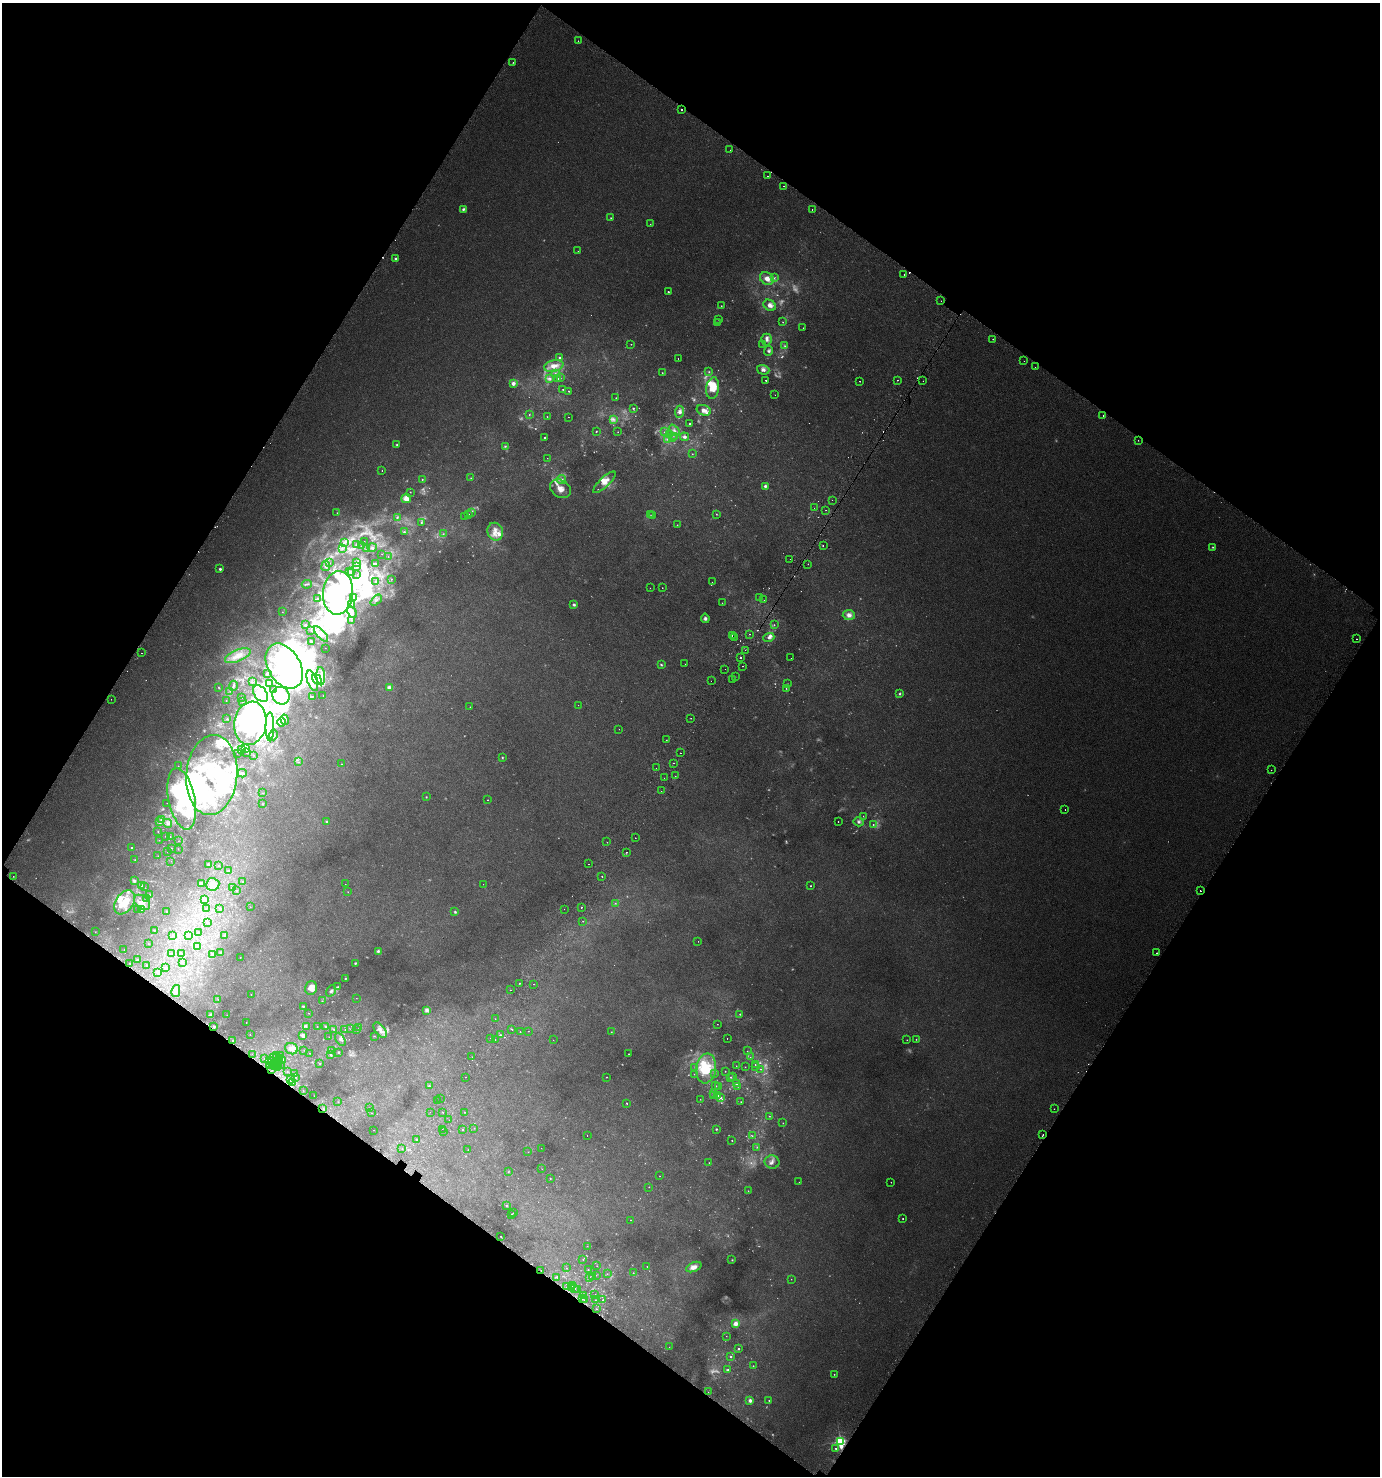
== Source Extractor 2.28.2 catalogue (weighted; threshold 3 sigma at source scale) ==
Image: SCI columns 314-5825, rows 64-5956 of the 6069 x 6006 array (HDU 1 of 3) = the unmasked area's bounding box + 8 px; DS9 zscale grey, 4 x 4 block average (1 PNG px = mean of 4 x 4 image px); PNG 1382 x 1478 px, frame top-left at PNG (2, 3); each listed source drawn as its Kron ellipse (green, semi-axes under 4 px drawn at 4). Shown black and unused: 48% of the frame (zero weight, under 2 of 3 exposures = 3% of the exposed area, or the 3 px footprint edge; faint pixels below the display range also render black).
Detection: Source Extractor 2.28.2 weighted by HDU 2 'WHT'. Background 0.00528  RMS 0.0045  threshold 0.0203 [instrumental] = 3 sigma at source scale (4.5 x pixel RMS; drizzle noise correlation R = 1.50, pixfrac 1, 0.0396/0.0396 arcsec/px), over >= 5 px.
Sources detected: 963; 214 too faint to see at this stretch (4 x 4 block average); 61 inside a brighter object's white glare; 31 cosmic-ray / hot-pixel residue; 1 long thin detection or spike segment (spike, bleed or trail) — neither listed nor drawn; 15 coinciding with a brighter row at this scale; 92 inside a brighter listed object's ellipse — not listed separately; of the other 549, all 500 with FLUX_AUTO >= 0.515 (the completeness limit of this list) listed and drawn (49 fainter detections not listed), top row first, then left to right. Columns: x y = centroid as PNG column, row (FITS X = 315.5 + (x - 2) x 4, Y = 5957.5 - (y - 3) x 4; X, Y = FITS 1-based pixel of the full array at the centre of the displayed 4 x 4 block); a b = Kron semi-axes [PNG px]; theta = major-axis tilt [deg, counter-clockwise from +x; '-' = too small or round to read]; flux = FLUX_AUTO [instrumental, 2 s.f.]
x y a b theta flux
578 41 2 2 - 1.2
513 62 2 2 - 1.3
682 110 2 2 - 5.7
730 150 2 2 - 1.7
767 176 2 2 - 1.2
783 186 2 2 - 2
463 209 4 3 - 5.4
812 210 2 2 - 3.1
611 218 3 2 - 1.9
650 224 2 2 - 1.3
578 251 2 2 - 1
396 258 3 3 - 4.8
904 275 2 2 - 2.3
774 278 3 2 - 2.6
767 279 7 6 - 19
668 292 2 2 - 2.8
941 301 2 2 - 2.8
770 305 6 5 - 13
721 306 2 2 - 1.5
719 320 2 2 - 0.67
718 322 2 2 - 1.1
783 322 2 2 - 1.5
803 328 2 2 - 1.8
767 339 6 5 - 9.6
993 339 2 2 - 2.9
631 344 2 2 - 1
763 344 2 2 - 0.77
785 346 2 2 - 2.5
769 351 5 4 - 5.8
560 358 3 3 - 4.3
678 358 2 2 - 1.4
1024 361 2 2 - 1.4
554 366 10 5 13 28
1035 367 2 2 - 0.58
763 370 6 4 -18 10
709 372 3 2 - 2.4
555 373 2 2 - 1.6
662 373 2 2 - 1.3
550 378 3 2 - 3.9
560 378 2 2 - 1.2
558 379 2 2 - 2.5
766 380 2 2 - 2.1
898 380 2 2 - 2.6
860 381 2 2 - 1.5
923 381 2 2 - 0.92
513 383 3 3 - 15
713 388 11 6 81 52
563 389 2 2 - 1.4
569 391 2 2 - 1.4
775 395 2 2 - 0.98
616 398 2 2 - 1.6
633 408 2 2 - 3
704 410 7 5 -17 15
680 412 6 4 88 10
529 415 2 2 - 1.5
1103 416 2 2 - 1.9
547 417 2 2 - 1
568 417 2 2 - 0.99
613 419 3 3 - 6
690 423 2 2 - 3.7
674 430 6 3 -52 8.3
596 431 2 2 - 1.6
618 432 2 2 - 0.95
664 432 2 2 - 1.1
670 435 2 2 - 2.7
675 436 2 2 - 2.4
685 437 4 4 - 5.8
545 438 2 2 - 4.6
672 438 2 2 - 1.1
668 439 4 2 - 5.1
1138 440 2 2 - 1.6
397 445 2 2 - 2.2
505 446 4 3 - 3.1
692 454 2 2 - 1.3
547 458 2 2 - 0.77
382 471 2 2 - 1.7
471 478 2 2 - 1.2
422 479 2 2 - 2.1
562 480 4 4 - 7.6
604 482 15 5 44 26
765 486 3 2 - 6.6
560 489 11 8 -34 28
410 492 2 2 - 1.2
406 499 5 4 - 22
832 500 2 2 - 0.54
814 508 2 2 - 1.5
826 510 2 2 - 4.3
471 512 3 2 - 2.5
337 513 2 2 - 0.85
469 514 2 2 - 0.67
716 514 2 2 - 1.4
650 515 2 2 - 0.91
653 516 2 2 - 2.7
397 517 3 3 - 3
465 517 2 2 - 1.5
421 523 2 2 - 2.3
677 525 2 2 - 1.3
404 532 3 3 - 3.3
495 532 9 7 -70 27
443 534 2 2 - 1.8
364 541 2 2 - 0.54
345 542 3 2 - 2.6
357 545 3 2 - 2
361 546 2 2 - 0.57
823 546 2 2 - 3
372 547 4 2 - 4.5
1213 547 3 2 - 2.3
366 548 2 2 - 1.1
342 549 2 2 - 1.2
382 554 2 2 - 0.67
388 557 2 2 - 1.6
790 559 2 2 - 0.61
357 562 2 2 - 3.1
330 563 2 2 - 0.66
375 564 3 2 - 6.5
808 564 2 2 - 3.2
326 566 5 2 - 4.5
357 567 3 3 - 3.3
220 569 3 3 - 4.6
349 572 2 2 - 0.78
352 573 2 2 - 0.58
357 575 2 2 - 0.83
391 579 2 2 - 0.86
375 582 2 2 - 1.3
712 582 2 2 - 0.55
307 584 5 2 - 3.7
650 588 2 2 - 0.69
662 588 2 2 - 1.2
338 593 22 15 84 400
354 597 3 2 - 3.2
760 597 2 2 - 5.4
317 599 2 2 - 1.4
376 600 6 2 41 4.6
764 600 2 2 - 0.61
722 603 2 2 - 1
352 604 2 2 - 1.5
574 605 3 3 - 5.4
282 612 2 2 - 0.85
352 612 6 3 -62 7.3
849 615 6 5 - 14
705 618 5 4 - 6.8
351 620 2 2 - 1.3
306 625 3 2 - 3.1
774 625 2 2 - 1.3
311 631 2 2 - 1.1
321 634 9 3 -48 13
750 634 2 2 - 2.1
732 635 2 2 - 1.8
735 637 2 2 - 1.8
769 638 5 3 - 7.7
1356 639 2 2 - 2.4
311 641 4 2 - 2.9
325 648 2 2 - 0.6
745 650 2 2 - 3.9
142 653 2 2 - 1.7
238 656 14 5 22 31
741 657 2 2 - 9.2
791 658 2 2 - 1.6
685 664 2 2 - 0.54
661 665 3 2 - 3.1
284 666 24 16 -59 460
743 666 2 2 - 3.1
725 669 2 2 - 5
267 673 3 2 - 8.3
321 676 9 4 -87 16
735 677 2 2 - 1.4
317 679 5 4 - 10
732 680 2 2 - 0.57
312 681 11 5 -70 23
711 681 2 2 - 0.6
252 682 2 2 - 1.4
269 683 3 2 - 1.4
788 684 2 2 - 1.2
233 686 5 2 - 3.6
218 687 2 2 - 1.4
389 687 3 3 - 10
786 688 2 2 - 1.2
273 690 4 2 - 2.2
230 691 2 2 - 0.73
261 694 9 6 -52 19
899 694 3 3 - 3.1
281 696 9 8 - 36
312 696 2 2 - 2.9
323 696 2 2 - 0.77
241 697 2 2 - 5.4
111 699 2 2 - 2
226 700 2 2 - 0.67
243 702 2 2 - 0.69
578 705 2 2 - 0.9
470 707 2 2 - 0.83
691 718 2 2 - 0.98
226 719 2 2 - 1.2
285 720 5 3 - 4.2
281 722 5 2 - 4.3
250 723 22 16 81 420
270 727 14 3 -90 20
619 729 2 2 - 1.2
273 735 5 3 - 5.7
666 740 2 2 - 0.86
245 748 4 2 - 2.4
242 750 2 2 - 0.92
247 753 2 2 - 0.72
680 753 2 2 - 2.3
237 754 2 2 - 0.61
253 755 2 2 - 0.94
502 758 3 2 - 2.3
298 762 2 2 - 1.5
674 763 2 2 - 1.3
341 764 2 2 - 1.4
178 766 2 2 - 0.69
656 768 2 2 - 1.9
1271 770 2 2 - 0.71
242 773 4 3 - 4.3
212 775 40 25 85 170
675 776 2 2 - 4
664 778 2 2 - 2.5
661 791 2 2 - 2.6
262 793 2 2 - 0.83
426 797 2 2 - 1.7
182 799 31 13 -78 200
488 800 2 2 - 1.2
167 803 2 2 - 0.95
263 804 2 2 - 1.3
1065 809 2 2 - 29
863 816 2 2 - 0.95
161 819 2 2 - 2.7
327 821 3 2 - 2.6
838 821 2 2 - 2.9
160 822 2 2 - 8.3
858 822 5 4 - 7.3
168 823 5 3 - 7.4
873 825 2 2 - 1.6
158 831 2 2 - 0.88
165 836 2 2 - 0.94
170 837 2 2 - 0.87
635 838 2 2 - 4
159 840 2 2 - 0.69
178 841 2 2 - 0.78
607 842 2 2 - 0.71
132 848 2 2 - 3.3
172 848 2 2 - 0.68
178 849 2 2 - 0.77
167 851 2 2 - 0.7
626 852 2 2 - 3.1
158 856 2 2 - 1
135 860 2 2 - 1.7
171 861 2 2 - 0.54
208 864 3 2 - 2.6
589 864 2 2 - 1.6
219 865 2 2 - 1.1
229 871 2 2 - 0.76
13 876 2 2 - 1.4
602 876 2 2 - 3.8
134 881 4 3 - 3.8
242 882 2 2 - 1.7
201 884 3 2 - 6.9
213 884 7 6 - 18
345 884 2 2 - 0.7
483 884 2 2 - 0.94
141 886 3 2 - 3.3
811 886 2 2 - 2
144 887 2 2 - 0.63
232 888 3 2 - 2
237 890 2 2 - 0.71
1200 891 2 2 - 19
348 892 2 2 - 0.78
150 895 2 2 - 1
147 898 2 2 - 1.3
204 900 4 3 - 5.4
125 902 13 8 56 50
142 902 9 6 -41 18
615 903 2 2 - 1.5
250 907 2 2 - 0.57
581 907 2 2 - 6.8
220 908 2 2 - 0.98
206 909 2 2 - 0.62
564 909 2 2 - 0.8
138 910 2 2 - 0.8
141 910 2 2 - 2
167 912 3 2 - 2.8
455 912 3 2 - 3.4
583 921 2 2 - 0.81
207 923 2 2 - 1.3
154 930 2 2 - 2
95 932 2 2 - 0.76
198 933 2 2 - 1.1
173 935 2 2 - 0.86
189 935 2 2 - 1
225 935 2 2 - 1.8
698 941 2 2 - 0.79
148 944 2 2 - 1.1
197 947 3 2 - 2.2
124 949 2 2 - 0.72
378 951 2 2 - 7
220 952 2 2 - 2.2
182 953 2 2 - 0.54
1157 953 2 2 - 21
172 954 3 2 - 2.7
213 954 3 3 - 5.3
240 957 2 2 - 0.65
137 960 3 2 - 5.3
183 962 2 2 - 0.85
130 963 2 2 - 3.1
355 963 2 2 - 2.9
147 965 2 2 - 1.1
166 968 2 2 - 5.4
158 972 3 3 - 4.2
345 979 3 2 - 1.9
520 983 2 2 - 12
534 984 2 2 - 0.94
338 987 3 3 - 2.8
311 988 7 6 - 26
510 990 2 2 - 1.4
176 991 6 4 77 12
331 991 6 3 55 6.9
251 994 2 2 - 0.75
356 998 2 2 - 0.69
218 999 2 2 - 0.78
322 1001 2 2 - 1.5
303 1006 2 2 - 2.9
427 1010 4 4 - 8.3
309 1013 2 2 - 1.2
740 1014 2 2 - 2.6
210 1015 3 2 - 3.3
227 1015 2 2 - 0.88
495 1019 2 2 - 1.4
246 1022 2 2 - 0.9
717 1024 2 2 - 0.75
306 1026 2 2 - 1.6
317 1026 2 2 - 0.75
326 1026 2 2 - 3.7
214 1027 3 2 - 5.6
359 1028 2 2 - 0.75
334 1029 2 2 - 2.8
351 1029 2 2 - 0.9
512 1029 2 2 - 22
345 1030 2 2 - 0.8
357 1030 2 2 - 1.2
380 1030 9 5 -53 16
520 1031 2 2 - 1.1
528 1031 2 2 - 0.81
611 1032 2 2 - 1.3
250 1035 2 2 - 1
303 1035 4 3 - 7.2
500 1035 2 2 - 2.9
374 1036 2 2 - 0.73
329 1037 2 2 - 1.2
491 1038 2 2 - 2.7
727 1038 2 2 - 2.8
340 1039 7 3 -60 6.4
495 1039 2 2 - 1.4
916 1039 2 2 - 1.3
233 1040 2 2 - 5.2
553 1040 2 2 - 2.4
907 1040 2 2 - 1.2
291 1049 6 5 - 12
304 1050 2 2 - 1.1
332 1050 2 2 - 0.97
747 1051 2 2 - 0.9
338 1052 2 2 - 5.3
310 1053 2 2 - 0.88
252 1054 2 2 - 0.97
629 1054 2 2 - 1.3
276 1055 2 2 - 1.6
280 1055 2 2 - 0.95
331 1055 3 2 - 2.3
472 1057 2 2 - 0.59
750 1057 2 2 - 1
274 1058 2 2 - 0.86
264 1059 2 2 - 2
279 1059 4 2 - 2.9
269 1060 2 2 - 1.1
283 1061 2 2 - 6.7
278 1062 2 2 - 0.96
277 1064 3 2 - 2
320 1064 2 2 - 1.3
755 1064 2 2 - 1.3
270 1065 2 2 - 0.93
274 1065 2 2 - 0.89
280 1065 2 2 - 0.62
277 1066 2 2 - 1.6
736 1066 2 2 - 0.65
695 1067 2 2 - 1.8
745 1067 2 2 - 0.81
755 1067 2 2 - 0.56
706 1068 15 10 82 88
272 1069 2 2 - 1.3
760 1069 2 2 - 1.2
287 1071 2 2 - 0.72
725 1071 2 2 - 1.1
294 1074 2 2 - 0.63
694 1074 2 2 - 0.83
715 1074 2 2 - 0.85
733 1076 2 2 - 0.58
296 1077 2 2 - 0.75
465 1077 2 2 - 9.2
607 1077 2 2 - 1.1
731 1077 2 2 - 1.7
291 1080 3 2 - 4.2
293 1082 2 2 - 1.9
736 1083 2 2 - 2.9
429 1086 3 2 - 2.5
715 1086 3 2 - 2.4
719 1086 2 2 - 1.3
738 1086 2 2 - 1
303 1090 2 2 - 0.72
714 1093 2 2 - 2.3
314 1096 2 2 - 0.51
714 1096 3 2 - 2.8
718 1096 4 3 - 4.4
721 1098 2 2 - 6.5
440 1099 2 2 - 2.6
700 1099 2 2 - 0.8
438 1101 2 2 - 0.83
338 1102 2 2 - 0.67
741 1102 2 2 - 1.1
626 1103 2 2 - 72
323 1108 2 2 - 2.2
369 1108 2 2 - 0.64
1054 1109 2 2 - 2.2
430 1112 2 2 - 2.1
443 1112 2 2 - 1.4
464 1112 2 2 - 0.93
371 1113 2 2 - 0.56
769 1116 2 2 - 1.3
449 1120 2 2 - 1.2
783 1123 2 2 - 1.2
474 1128 2 2 - 0.6
442 1129 2 2 - 12
716 1129 3 2 - 2.5
374 1130 2 2 - 3.7
463 1130 2 2 - 2.8
444 1131 2 2 - 1.8
1043 1135 2 2 - 3.2
587 1136 2 2 - 1.5
752 1136 2 2 - 0.88
417 1139 2 2 - 1.9
732 1140 2 2 - 1.8
757 1147 3 2 - 1.7
541 1148 2 2 - 0.53
402 1149 2 2 - 0.88
468 1150 2 2 - 0.69
528 1152 2 2 - 0.55
772 1162 7 6 - 13
709 1163 2 2 - 1.1
542 1169 2 2 - 0.62
508 1171 2 2 - 1
660 1176 2 2 - 0.77
550 1178 2 2 - 2.7
799 1182 2 2 - 0.63
891 1182 2 2 - 1
649 1187 2 2 - 0.84
748 1191 2 2 - 0.9
506 1205 2 2 - 1.5
513 1213 2 2 - 0.7
512 1214 2 2 - 0.87
903 1218 2 2 - 2.6
630 1220 2 2 - 0.83
501 1236 2 2 - 1.5
587 1246 2 2 - 0.68
583 1260 2 2 - 0.91
732 1260 2 2 - 1.9
597 1266 2 2 - 0.62
647 1266 2 2 - 3.6
694 1267 8 4 22 18
566 1268 2 2 - 0.63
541 1270 2 2 - 1.6
588 1270 2 2 - 2.3
633 1273 3 2 - 1.6
607 1274 2 2 - 0.77
596 1275 2 2 - 0.68
593 1276 2 2 - 0.99
557 1277 2 2 - 1.7
589 1277 2 2 - 0.76
791 1279 2 2 - 1
572 1286 2 2 - 0.78
567 1287 3 2 - 3.4
572 1288 2 2 - 0.8
575 1288 2 2 - 0.63
577 1289 2 2 - 0.87
595 1294 2 2 - 0.68
583 1296 2 2 - 1.9
582 1299 2 2 - 1
585 1300 2 2 - 0.89
595 1300 2 2 - 0.93
603 1300 2 2 - 2.2
596 1309 2 2 - 2.5
735 1324 2 2 - 76
726 1336 2 2 - 0.7
669 1347 2 2 - 0.87
739 1349 2 2 - 3.5
731 1357 2 2 - 3.3
753 1366 2 2 - 1.8
728 1370 2 2 - 2.8
834 1374 2 2 - 1.5
708 1392 2 2 - 1
750 1400 4 3 - 7.9
769 1400 2 2 - 2.1
840 1441 3 2 - 640
836 1448 2 2 - 13
Overlapping masked pixels (flux is a lower limit): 2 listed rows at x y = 541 1270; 840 1441
Diffuse or blended objects may show on this block-average render without a row.